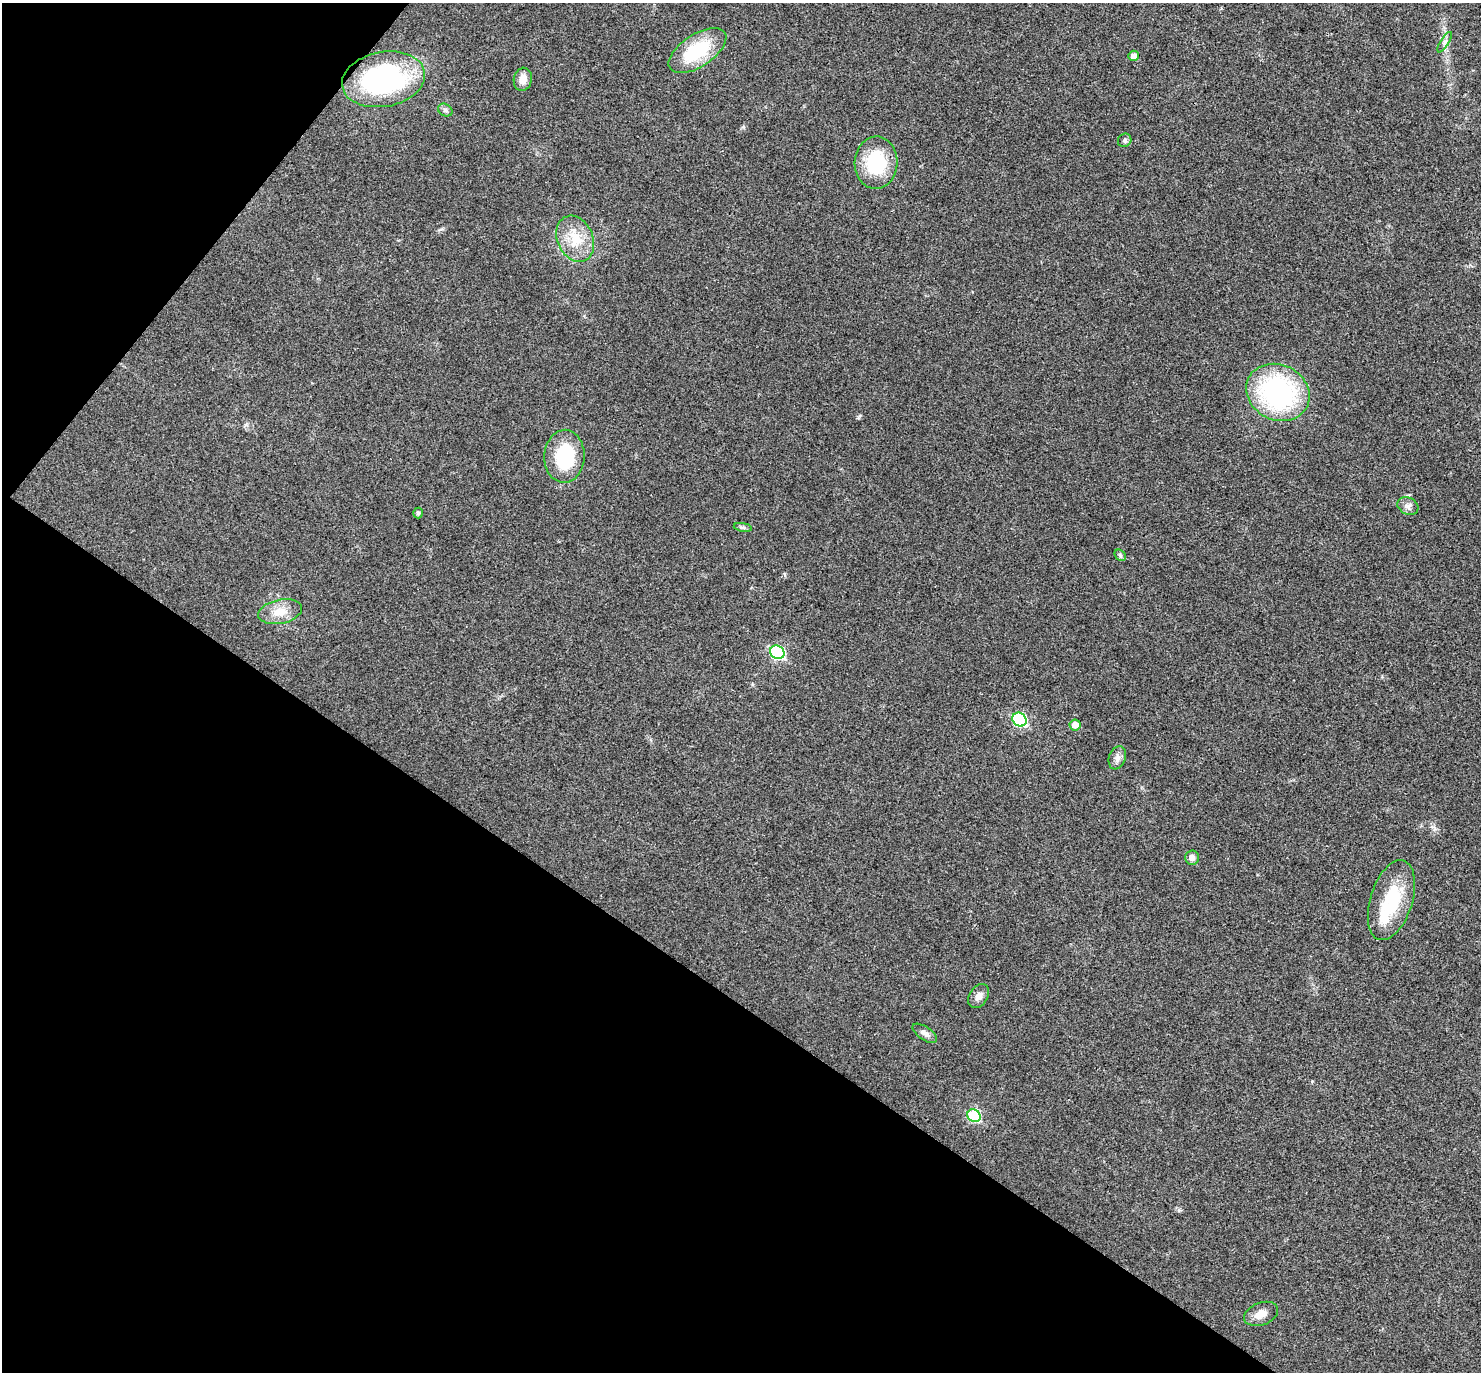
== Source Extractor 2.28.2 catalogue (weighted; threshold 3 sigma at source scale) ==
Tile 9 of 4 x 4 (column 1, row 3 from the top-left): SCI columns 6-1484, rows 1665-3034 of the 5923 x 5927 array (HDU 1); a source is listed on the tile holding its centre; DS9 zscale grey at full resolution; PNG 1483 x 1374 px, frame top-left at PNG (2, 3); each listed source drawn as its Kron ellipse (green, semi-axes under 4 px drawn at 4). Shown black and unused: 33% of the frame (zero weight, under 3 of 4 exposures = <1% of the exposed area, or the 3 px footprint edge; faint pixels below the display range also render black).
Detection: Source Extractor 2.28.2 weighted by HDU 2 'WHT'; one run over the whole footprint, this tile lists its part. Background 0.0226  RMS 0.0056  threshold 0.0254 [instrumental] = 3 sigma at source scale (4.5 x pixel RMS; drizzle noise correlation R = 1.50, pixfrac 1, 0.05/0.05 arcsec/px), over >= 5 px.
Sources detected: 27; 1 inside a brighter listed object's ellipse — not listed separately; the other 26 listed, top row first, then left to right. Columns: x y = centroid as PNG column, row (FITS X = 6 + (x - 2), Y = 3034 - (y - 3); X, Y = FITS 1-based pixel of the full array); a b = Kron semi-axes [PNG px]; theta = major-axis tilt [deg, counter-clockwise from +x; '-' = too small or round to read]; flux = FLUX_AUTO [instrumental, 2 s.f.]
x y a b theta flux
1445 42 12 4 58 1.6
697 51 33 16 33 31
1134 56 5 5 - 2.9
383 79 42 27 10 93
523 79 11 9 77 4.7
445 110 7 6 - 1.4
1125 140 7 6 - 1.3
876 163 26 21 88 32
575 239 24 17 -66 15
1278 392 33 27 -26 92
564 456 26 20 87 34
1408 506 11 8 -28 2.5
418 513 5 4 - 1
743 527 9 4 -9 1.2
1120 555 6 5 - 1
280 612 22 12 11 9
777 652 7 6 - 62
1019 720 7 6 - 52
1075 725 6 5 - 4.9
1117 758 12 8 69 2.9
1192 858 7 7 - 3.1
1391 900 41 21 72 31
979 996 13 9 55 3.5
925 1033 14 6 -34 2.6
974 1116 7 6 - 39
1261 1314 18 11 20 5.8
Unlisted compact peaks at least as high as the median listed source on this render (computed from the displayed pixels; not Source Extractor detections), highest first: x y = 743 127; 858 417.